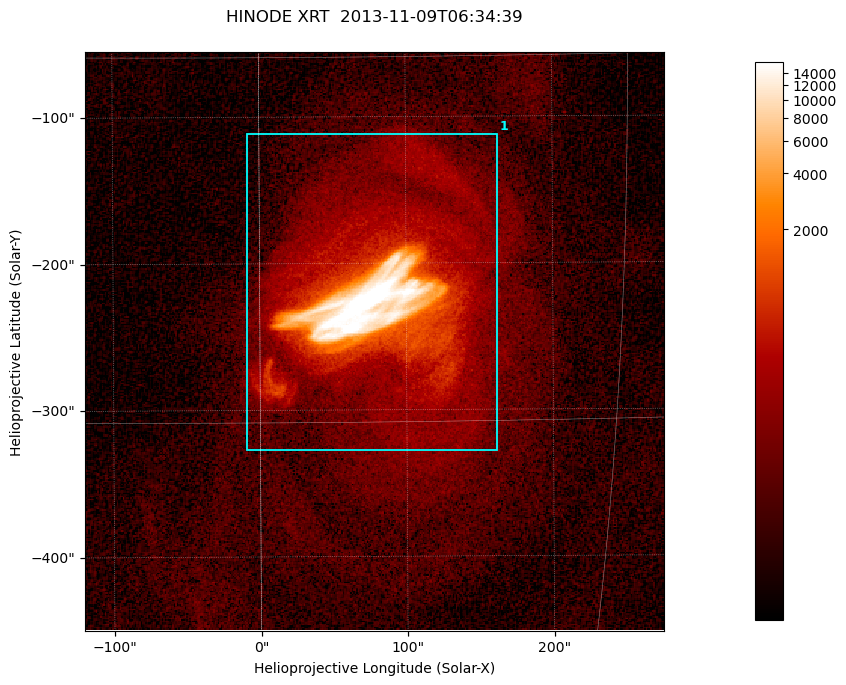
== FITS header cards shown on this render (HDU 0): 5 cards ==
TELESCOP= 'HINODE  '           /
INSTRUME= 'XRT     '           /
DATE_OBS= '2013-11-09T06:34:39.543' /
CTYPE1  = 'Solar-X '           /
CTYPE2  = 'Solar-Y '           /

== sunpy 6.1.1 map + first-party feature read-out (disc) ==
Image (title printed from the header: HINODE XRT  2013-11-09T06:34:39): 384 x 384 px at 1.03 arcsec/px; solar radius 968 arcsec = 941 px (partial field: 5.3% of the solar disc is inside the frame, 100% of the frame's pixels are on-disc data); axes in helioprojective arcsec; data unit not stated in the header (colour bar unlabelled)
Orientation: roll -0.318 deg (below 1 deg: not rotated)
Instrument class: DISC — disc imager (sunpy class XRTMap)
Bright regions (active regions / flare kernels): reference = the on-disc median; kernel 3 px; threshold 5 sigma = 177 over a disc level ~38.1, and >= 1.15x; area >= 147 px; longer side >= 5 px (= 5.1 arcsec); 1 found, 1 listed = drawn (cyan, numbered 1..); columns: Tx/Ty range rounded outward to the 5 arcsec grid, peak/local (2 s.f.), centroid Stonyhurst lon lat
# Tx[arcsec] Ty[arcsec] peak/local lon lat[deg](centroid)
1 -10..165 -330..-110 518 +5 -10